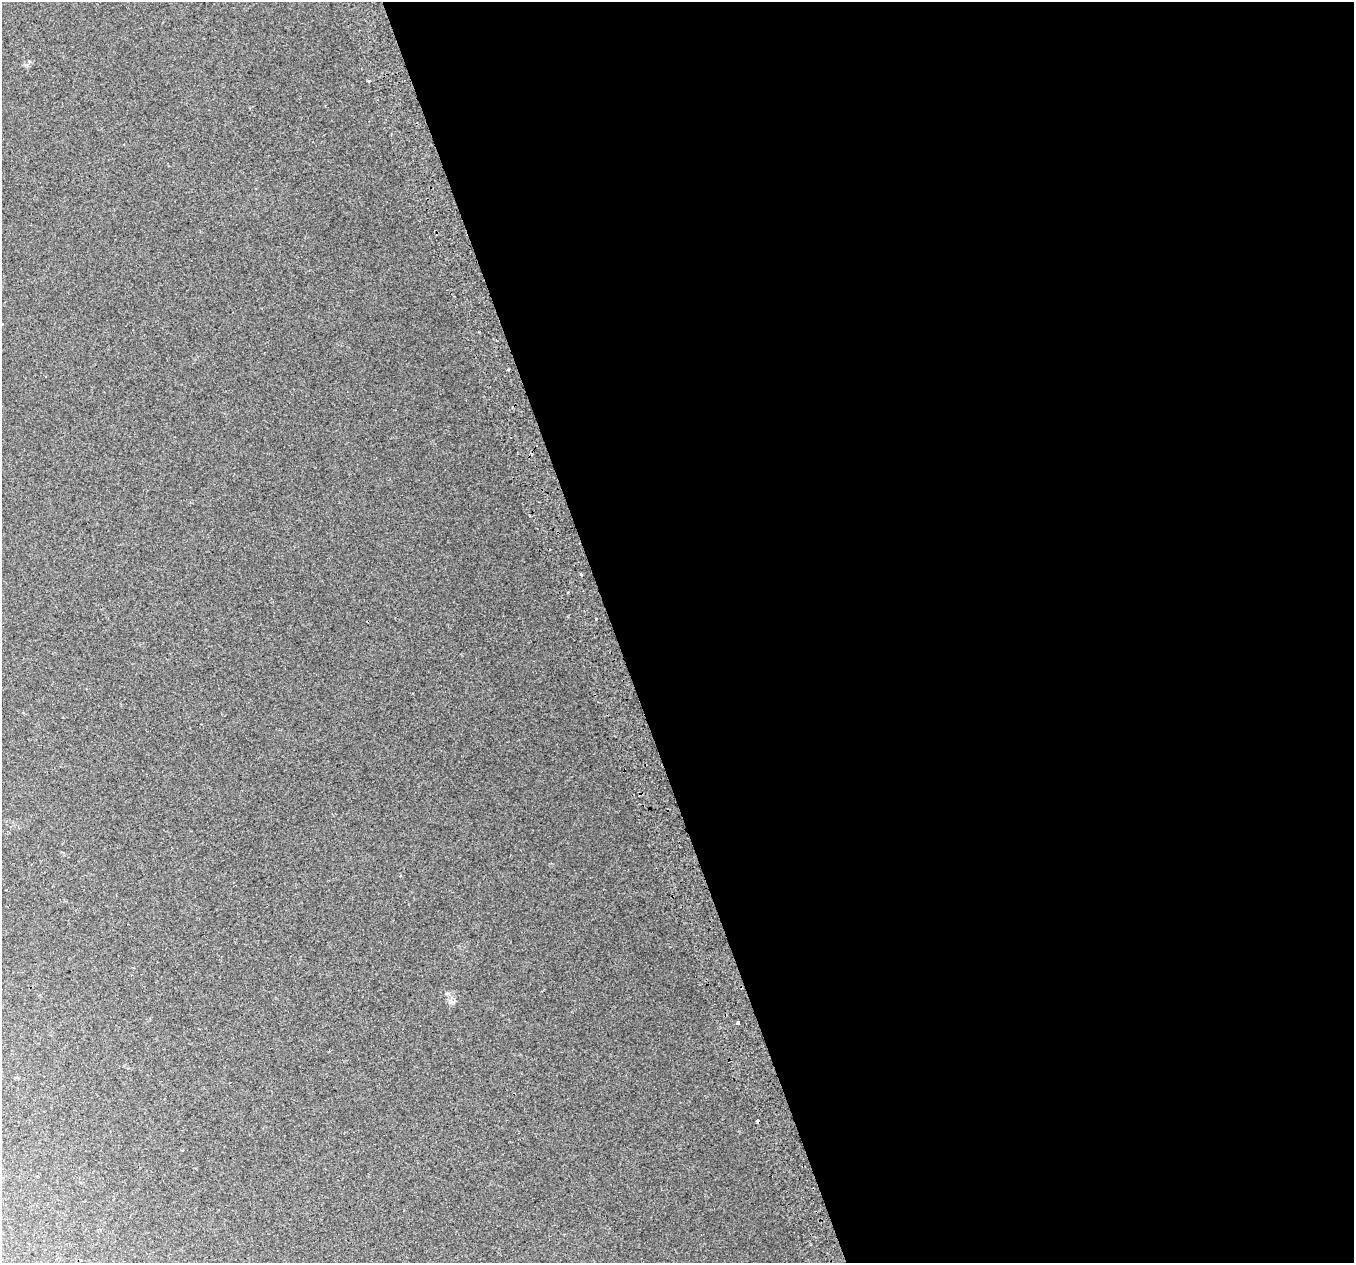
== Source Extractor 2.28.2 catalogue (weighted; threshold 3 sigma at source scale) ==
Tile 8 of 4 x 4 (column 4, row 2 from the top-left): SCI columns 4100-5451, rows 2658-3918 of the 5491 x 5261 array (HDU 1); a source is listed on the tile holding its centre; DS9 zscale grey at full resolution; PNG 1356 x 1265 px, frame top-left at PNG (2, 2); no overlay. Shown black and unused: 55% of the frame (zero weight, under 2 of 3 exposures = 3% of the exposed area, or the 3 px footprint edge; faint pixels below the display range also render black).
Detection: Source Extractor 2.28.2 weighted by HDU 2 'WHT'; one run over the whole footprint, this tile lists its part. Background 0.0669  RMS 0.013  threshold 0.0591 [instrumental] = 3 sigma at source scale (4.5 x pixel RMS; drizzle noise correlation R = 1.50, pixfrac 1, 0.0396/0.0396 arcsec/px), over >= 5 px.
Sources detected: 10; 2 cosmic-ray / hot-pixel residue — not listed; the other 8 listed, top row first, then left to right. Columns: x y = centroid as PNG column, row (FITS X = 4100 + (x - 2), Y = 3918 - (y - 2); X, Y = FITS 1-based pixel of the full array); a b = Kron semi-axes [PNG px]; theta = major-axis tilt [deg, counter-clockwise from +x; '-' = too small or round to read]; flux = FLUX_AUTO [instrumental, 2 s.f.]
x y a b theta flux
369 81 3 3 - 4.6
507 370 3 2 - 2.7
581 575 3 3 - 4.4
568 592 3 2 - 1.7
596 619 3 3 - 3.3
447 993 6 4 0 2.1
452 1002 8 6 20 3.6
738 1022 3 3 - 6.2